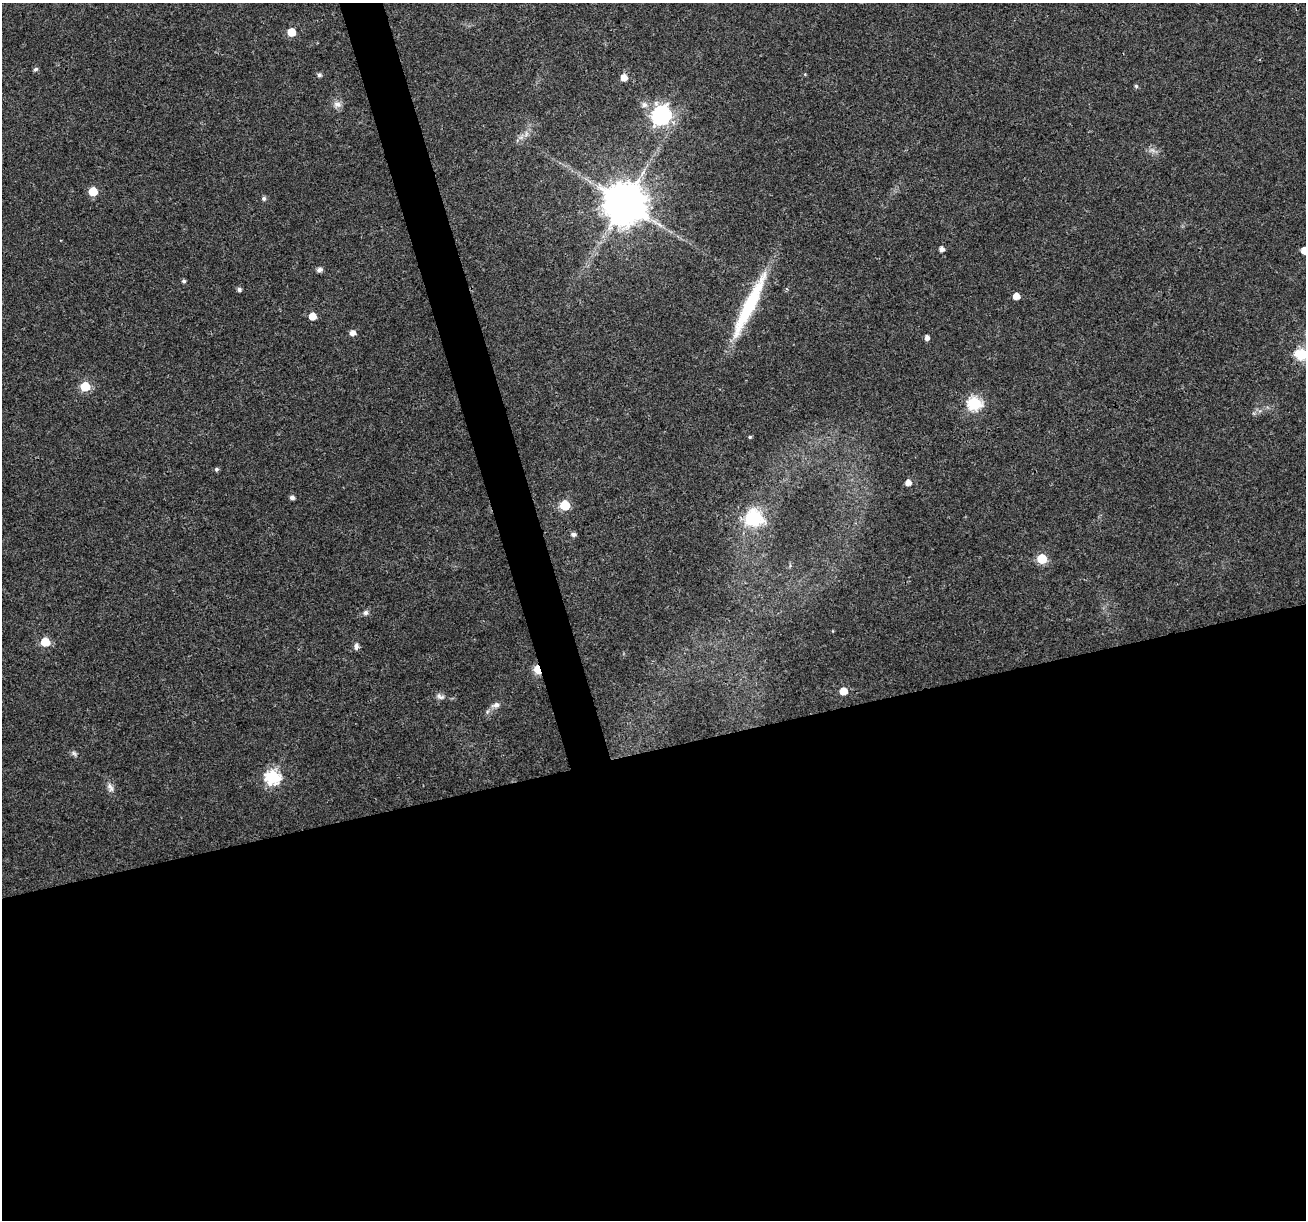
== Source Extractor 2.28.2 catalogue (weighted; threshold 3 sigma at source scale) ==
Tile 15 of 4 x 4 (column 3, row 4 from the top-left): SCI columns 2612-3915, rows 103-1320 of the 5220 x 5027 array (HDU 1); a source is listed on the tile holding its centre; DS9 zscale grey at full resolution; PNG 1308 x 1222 px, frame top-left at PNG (2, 3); no overlay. Shown black and unused: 41% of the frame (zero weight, under 3 of 4 exposures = <1% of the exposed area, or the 3 px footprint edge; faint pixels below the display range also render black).
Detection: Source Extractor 2.28.2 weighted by HDU 2 'WHT'; one run over the whole footprint, this tile lists its part. Background 0.0215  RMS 0.003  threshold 0.0133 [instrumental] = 3 sigma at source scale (4.5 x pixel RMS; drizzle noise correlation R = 1.50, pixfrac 1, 0.0396/0.0396 arcsec/px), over >= 5 px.
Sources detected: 45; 1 too faint to see at this stretch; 1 inside a brighter object's white glare — not listed; the other 43 listed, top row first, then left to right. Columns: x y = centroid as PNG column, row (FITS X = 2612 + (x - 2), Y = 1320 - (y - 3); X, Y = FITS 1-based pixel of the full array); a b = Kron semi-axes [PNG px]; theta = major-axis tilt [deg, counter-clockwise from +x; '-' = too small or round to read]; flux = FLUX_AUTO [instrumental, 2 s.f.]
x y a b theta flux
291 32 5 5 - 7.5
36 69 5 5 - 0.67
319 75 5 5 - 0.76
624 77 5 5 - 2.9
1136 86 5 5 - 0.46
337 104 11 10 - 1.7
644 105 7 7 - 1.4
661 115 8 7 - 130
521 137 8 6 44 1.2
93 191 5 5 - 11
264 198 5 5 - 0.74
624 203 11 10 - 1100
941 249 5 5 - 1.5
1304 250 5 5 - 4.4
319 270 6 5 - 1.2
184 281 5 4 - 0.6
239 289 5 4 - 0.98
1016 296 5 5 - 3.3
749 306 84 12 64 23
312 316 5 5 - 4.2
352 333 5 5 - 1.9
927 338 5 4 - 1.5
1301 354 17 13 -12 6.8
85 386 6 5 - 15
975 403 7 6 - 47
750 437 4 4 - 0.39
216 469 5 5 - 0.65
908 483 5 5 - 2.4
292 497 5 4 - 1
565 505 6 6 - 16
754 518 26 23 -12 14
573 534 5 4 - 1
1042 558 6 6 - 16
365 612 6 6 - 0.96
45 642 6 5 - 11
356 646 8 6 80 1.1
538 669 6 4 -74 18
843 691 5 5 - 5.6
440 696 13 7 -20 1.3
495 705 12 7 16 1.5
74 753 10 5 -37 0.81
273 777 7 7 - 56
110 787 14 8 -66 1.6
Overlapping masked pixels (flux is a lower limit): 2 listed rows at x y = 749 306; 538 669
Isophote crosses this tile's border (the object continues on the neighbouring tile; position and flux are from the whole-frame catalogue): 2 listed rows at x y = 1304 250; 1301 354